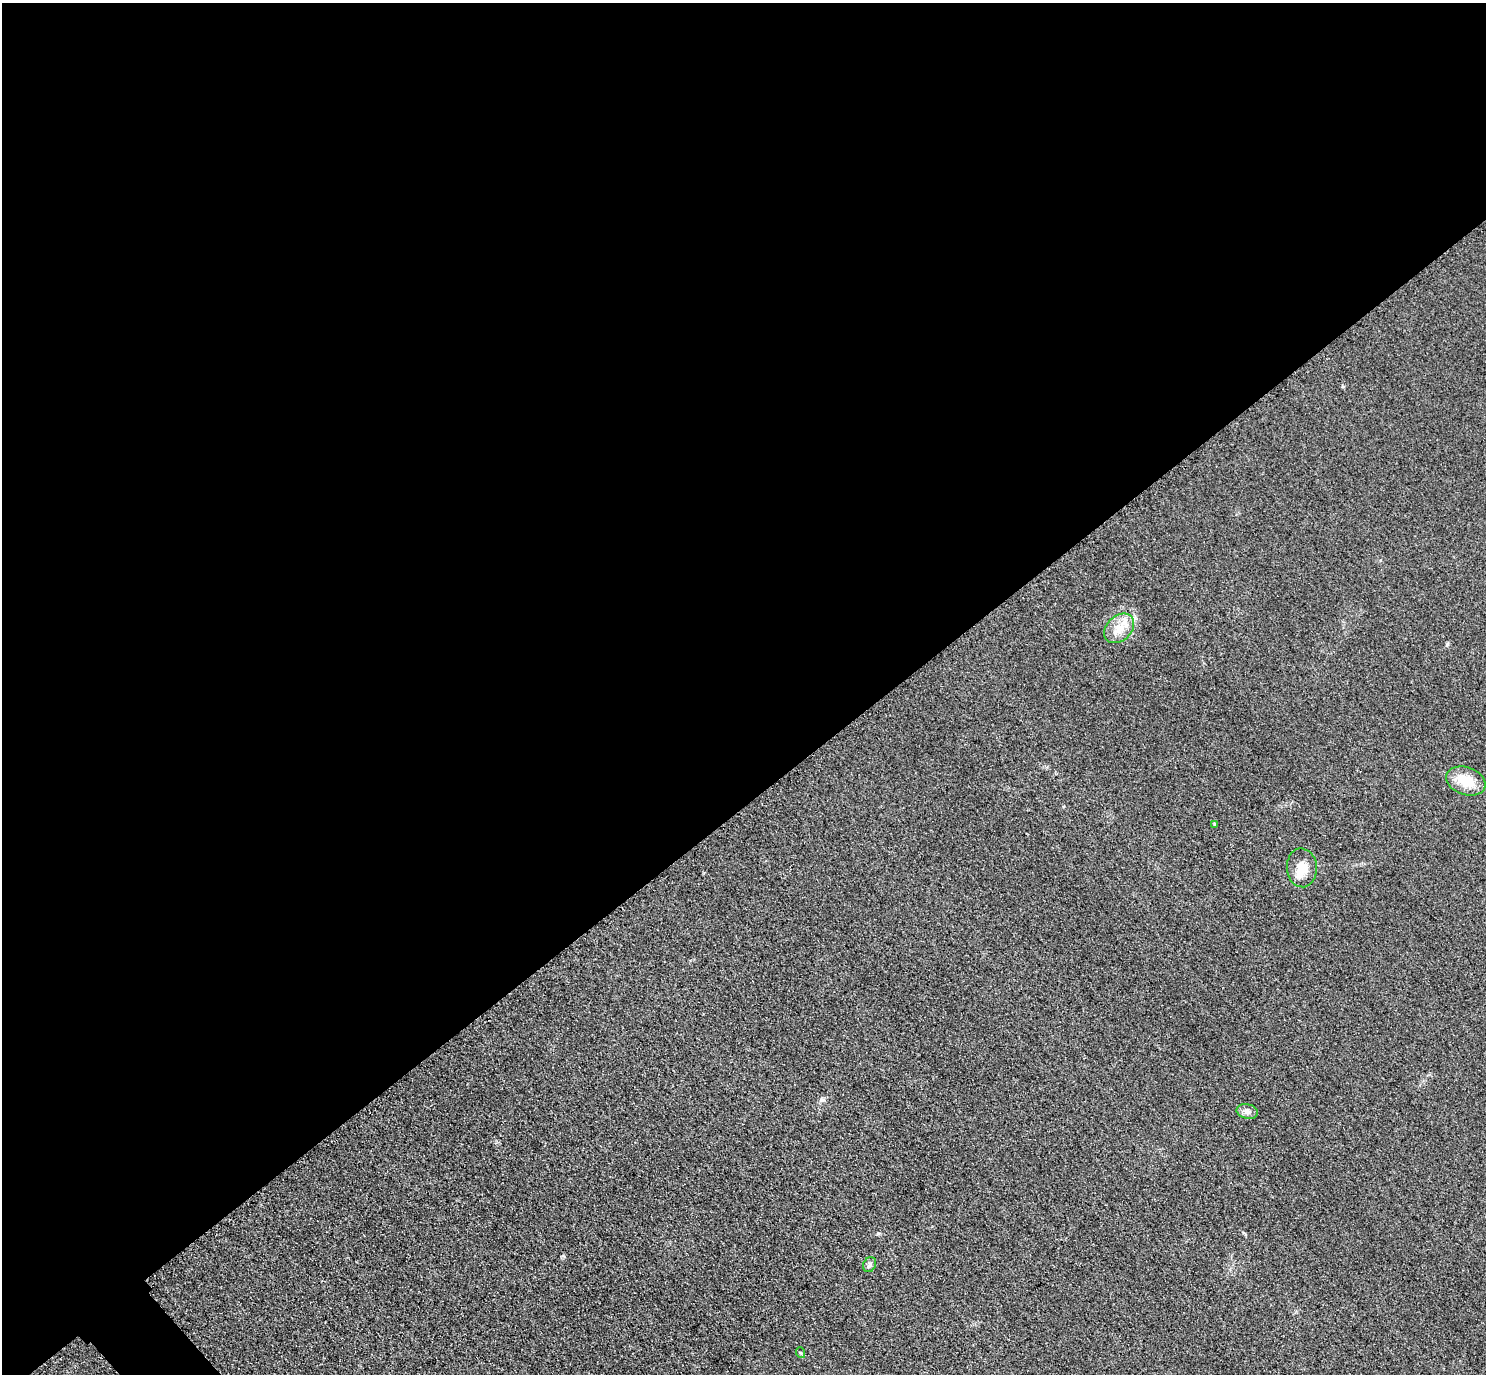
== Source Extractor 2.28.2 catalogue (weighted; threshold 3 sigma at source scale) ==
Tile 2 of 4 x 4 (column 2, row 1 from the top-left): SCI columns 1515-2998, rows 4440-5811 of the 5997 x 5994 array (HDU 1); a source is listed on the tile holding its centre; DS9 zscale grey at full resolution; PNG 1488 x 1376 px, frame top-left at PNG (2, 3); each listed source drawn as its Kron ellipse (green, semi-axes under 4 px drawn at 4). Shown black and unused: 59% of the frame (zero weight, under 3 of 4 exposures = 3% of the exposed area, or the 3 px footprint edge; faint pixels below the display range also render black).
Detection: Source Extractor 2.28.2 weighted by HDU 2 'WHT'; one run over the whole footprint, this tile lists its part. Background 0.0556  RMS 0.019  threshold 0.0835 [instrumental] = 3 sigma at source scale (4.5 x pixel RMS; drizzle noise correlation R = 1.50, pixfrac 1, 0.05/0.05 arcsec/px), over >= 5 px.
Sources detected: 7; all 7 listed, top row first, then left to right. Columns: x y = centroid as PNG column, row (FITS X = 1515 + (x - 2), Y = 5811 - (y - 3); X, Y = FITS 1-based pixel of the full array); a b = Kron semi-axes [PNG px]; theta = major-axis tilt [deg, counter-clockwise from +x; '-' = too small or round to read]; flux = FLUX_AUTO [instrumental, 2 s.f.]
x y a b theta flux
1119 628 17 12 43 27
1466 781 20 13 -19 38
1215 824 4 3 - 2.1
1302 868 19 15 -85 28
1247 1112 11 7 -13 8.1
870 1265 8 6 57 4.5
801 1353 5 3 - 2